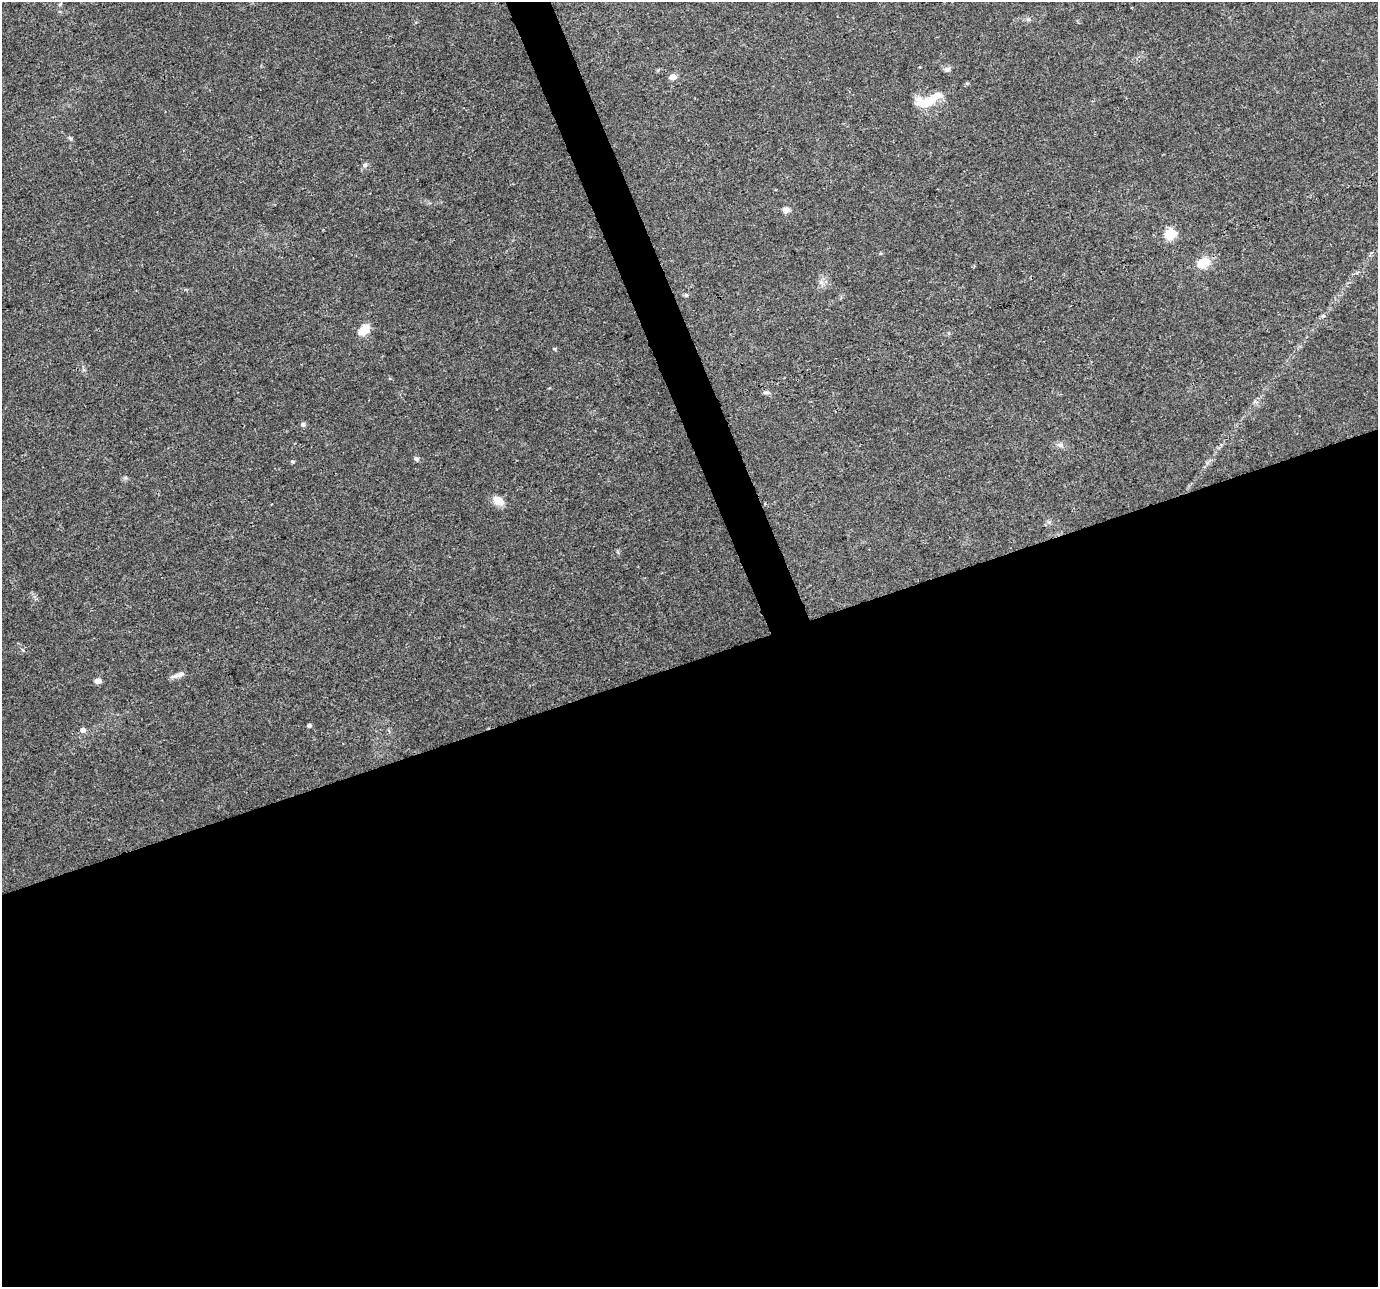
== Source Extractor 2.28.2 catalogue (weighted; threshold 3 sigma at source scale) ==
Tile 15 of 4 x 4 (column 3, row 4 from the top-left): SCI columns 2755-4130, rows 132-1416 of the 5506 x 5346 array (HDU 1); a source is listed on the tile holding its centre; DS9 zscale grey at full resolution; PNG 1380 x 1289 px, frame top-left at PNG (2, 2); no overlay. Shown black and unused: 50% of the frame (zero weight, under 3 of 4 exposures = <1% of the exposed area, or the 3 px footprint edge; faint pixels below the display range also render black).
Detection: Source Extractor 2.28.2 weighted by HDU 2 'WHT'; one run over the whole footprint, this tile lists its part. Background 0.0199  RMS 0.003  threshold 0.0133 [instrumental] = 3 sigma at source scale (4.5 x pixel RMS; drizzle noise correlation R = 1.50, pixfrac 1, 0.0396/0.0396 arcsec/px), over >= 5 px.
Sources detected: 23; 1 inside a brighter listed object's ellipse — not listed separately; the other 22 listed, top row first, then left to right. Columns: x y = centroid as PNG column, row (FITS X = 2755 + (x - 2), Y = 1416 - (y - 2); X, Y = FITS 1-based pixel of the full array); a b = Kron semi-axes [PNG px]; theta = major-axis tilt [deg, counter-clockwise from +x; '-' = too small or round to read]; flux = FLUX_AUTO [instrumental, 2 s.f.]
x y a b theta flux
60 4 6 4 46 0.44
947 69 9 6 24 0.88
673 77 5 4 - 3.6
929 102 35 14 4 7.4
70 138 7 4 -45 0.49
365 165 7 6 - 0.8
786 210 8 7 - 1.3
1170 234 6 5 - 26
1203 262 12 9 39 7
821 282 7 6 - 0.99
686 295 6 4 -89 0.38
364 330 13 9 47 4.6
766 392 9 4 6 0.64
303 424 6 6 - 0.67
1060 445 9 6 -13 1
416 459 7 5 -57 0.61
292 461 5 4 - 0.47
498 501 12 9 -31 3.7
178 675 18 5 17 1.7
98 681 5 4 - 2.8
309 725 4 4 - 0.82
83 730 5 5 - 1.5